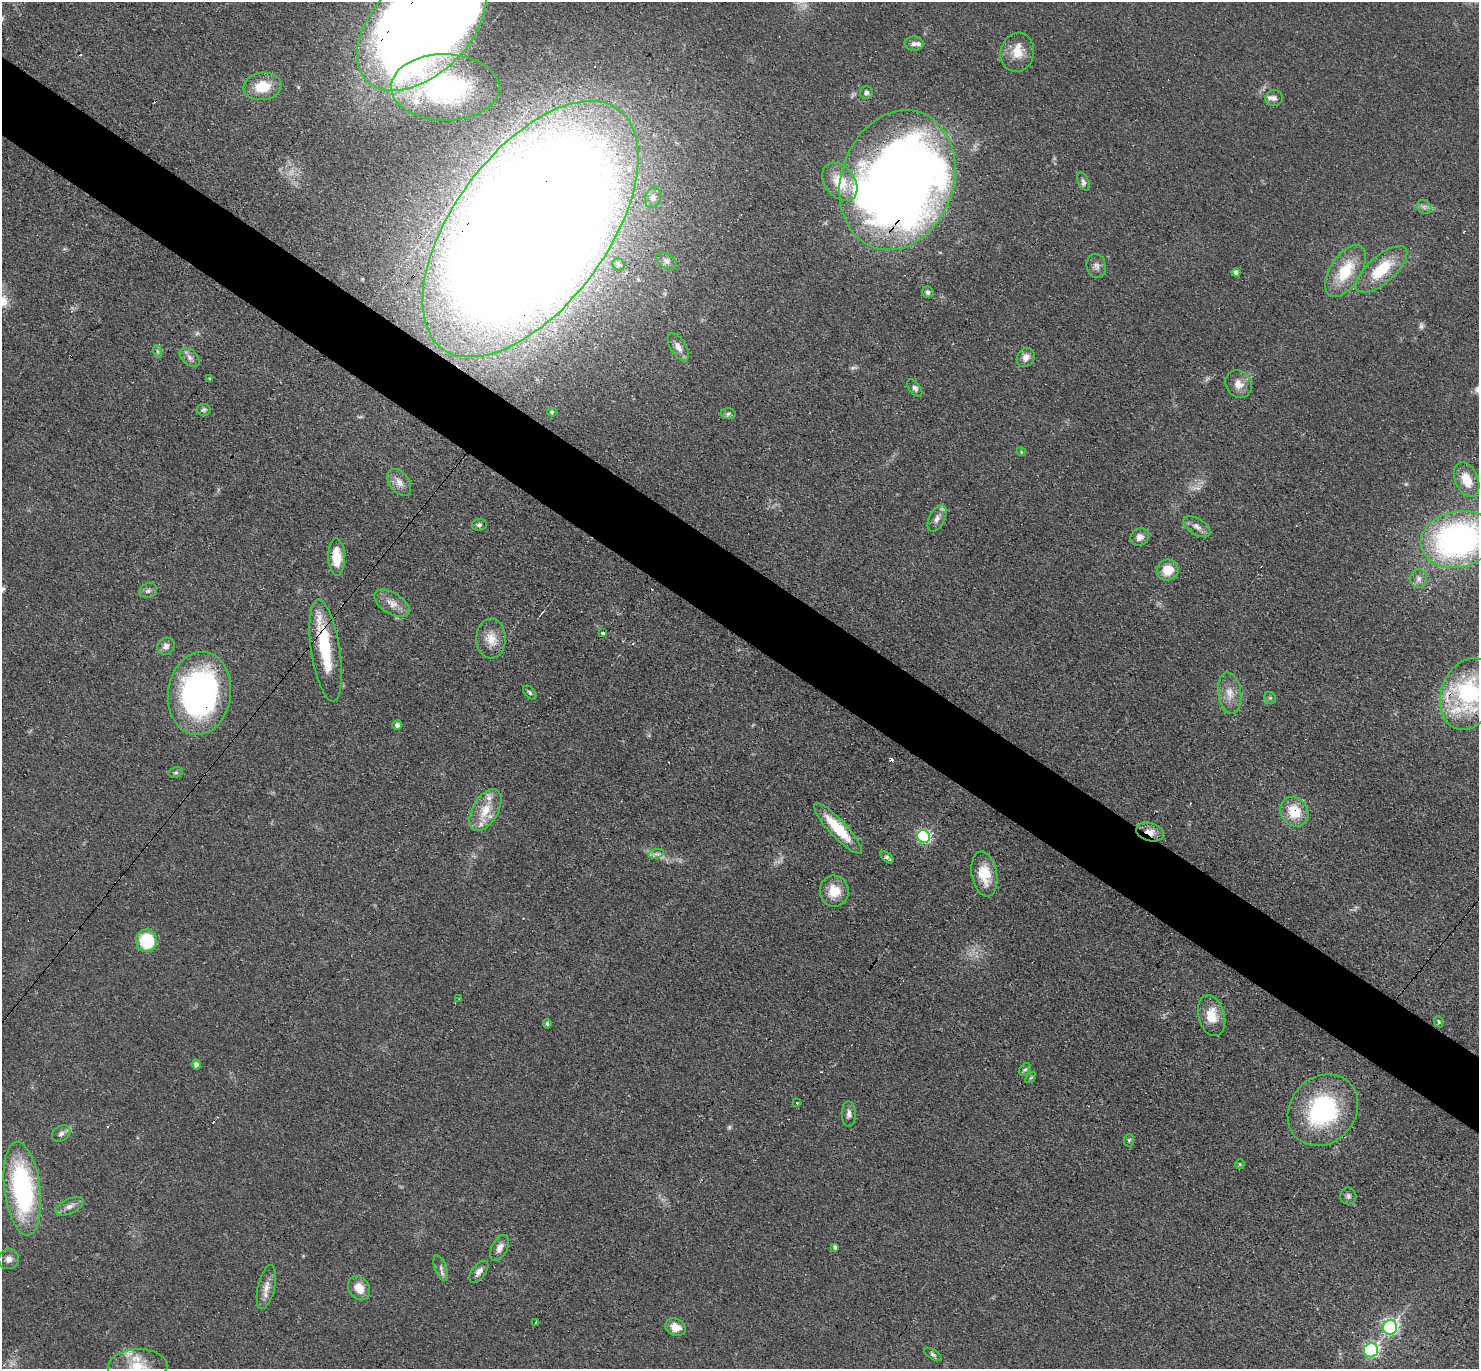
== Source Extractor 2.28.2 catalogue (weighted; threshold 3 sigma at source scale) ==
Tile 11 of 4 x 4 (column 3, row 3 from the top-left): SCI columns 3085-4561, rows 1665-3031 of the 6087 x 6078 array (HDU 1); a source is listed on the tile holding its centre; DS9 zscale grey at full resolution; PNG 1481 x 1371 px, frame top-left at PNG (2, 2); each listed source drawn as its Kron ellipse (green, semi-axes under 4 px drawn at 4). Shown black and unused: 6% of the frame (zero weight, under 3 of 4 exposures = <1% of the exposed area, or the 3 px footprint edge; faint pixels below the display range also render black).
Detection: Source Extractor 2.28.2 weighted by HDU 2 'WHT'; one run over the whole footprint, this tile lists its part. Background 0.0608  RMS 0.0056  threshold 0.0254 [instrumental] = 3 sigma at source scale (4.5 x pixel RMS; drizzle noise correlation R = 1.50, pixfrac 1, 0.05/0.05 arcsec/px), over >= 5 px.
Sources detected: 115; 6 too faint to see at this stretch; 3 inside a brighter object's white glare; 7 cosmic-ray / hot-pixel residue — neither listed nor drawn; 6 inside a brighter listed object's ellipse — not listed separately; the other 93 listed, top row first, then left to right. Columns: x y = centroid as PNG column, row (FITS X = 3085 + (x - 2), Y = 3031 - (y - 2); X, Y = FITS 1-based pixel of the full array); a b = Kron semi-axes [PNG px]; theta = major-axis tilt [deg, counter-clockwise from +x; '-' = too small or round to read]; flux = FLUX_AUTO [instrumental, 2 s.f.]
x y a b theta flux
422 26 78 48 45 930
914 44 9 7 2 2.2
1017 52 19 16 78 9.9
262 86 19 13 8 14
445 87 54 33 -1 66
866 92 6 6 - 1.6
1274 98 9 8 - 2.2
897 180 71 56 70 820
840 182 21 15 -52 17
1083 182 10 5 -63 1.9
653 198 10 7 71 2.5
1424 207 8 6 -44 1.8
530 229 149 77 53 2200
667 261 12 7 -34 2.1
618 264 6 5 - 1.2
1096 266 12 9 -77 2.9
1382 269 32 13 41 23
1345 271 29 15 57 23
1236 272 4 4 - 2
928 292 6 5 - 1.5
678 347 15 8 -59 4.2
157 351 6 4 -71 0.96
190 357 11 7 -43 2.7
1026 357 10 8 54 3.6
210 379 3 3 - 1.4
1239 384 14 12 -45 5.8
915 388 10 5 -53 1.8
203 410 7 6 - 1.2
552 412 5 4 - 0.78
728 414 7 5 -4 1.4
1021 452 4 4 - 0.57
1467 480 18 11 -66 11
399 482 15 9 -53 4.7
937 518 14 8 64 3.5
479 525 7 6 - 1.4
1197 527 15 8 -32 3.8
1140 537 9 8 - 3.6
1458 539 37 28 13 180
336 557 18 8 -89 13
1168 570 11 10 - 9.7
1419 579 9 8 - 2.5
148 591 9 7 25 1.9
392 603 19 10 -32 6.1
603 633 4 3 - 3.2
491 638 20 15 90 9.1
166 646 9 8 - 2.8
326 651 51 14 -81 32
199 693 42 31 81 170
530 693 8 5 -46 1.1
1230 693 21 11 -82 7.4
1469 694 37 27 70 84
1270 698 6 5 - 0.94
397 725 5 4 - 2.1
176 772 7 5 16 0.95
485 810 23 13 59 12
1294 812 15 13 -52 15
838 828 33 8 -47 20
1150 832 14 9 -16 5.4
924 836 7 6 - 83
656 854 7 4 17 1.6
887 857 7 4 -41 1.5
984 874 23 12 -79 14
834 891 15 14 - 11
146 941 11 10 - 26
459 999 3 3 - 1.9
1212 1016 21 13 -75 11
1439 1022 5 4 - 0.9
547 1024 4 4 - 1
196 1064 5 4 - 1.8
1025 1070 7 5 46 1.1
1031 1078 6 4 45 0.75
797 1103 3 2 - 0.5
1323 1110 38 32 48 71
849 1114 12 7 -90 2.4
61 1134 10 7 33 2.5
1129 1140 6 5 - 0.96
1240 1164 5 4 - 0.65
22 1189 47 18 -83 95
1348 1196 8 8 - 1.7
70 1206 15 7 26 3.4
835 1247 4 3 - 1.1
500 1248 14 7 62 3.6
9 1259 10 10 - 3.2
441 1268 13 6 -69 2.3
479 1272 13 6 52 2.9
266 1287 22 8 76 5.5
359 1288 13 10 -58 7.5
536 1322 4 2 - 0.56
675 1327 10 8 -23 6.3
1390 1327 7 7 - 120
1371 1350 7 7 - 100
933 1354 10 4 -34 1.2
138 1366 30 17 3 19
Overlapping masked pixels (flux is a lower limit): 8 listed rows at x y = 422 26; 897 180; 530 229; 326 651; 199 693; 1469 694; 1294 812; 1150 832
Isophote crosses this tile's border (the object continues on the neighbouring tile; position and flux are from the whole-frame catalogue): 5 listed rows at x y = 422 26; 530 229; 1458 539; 1469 694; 138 1366